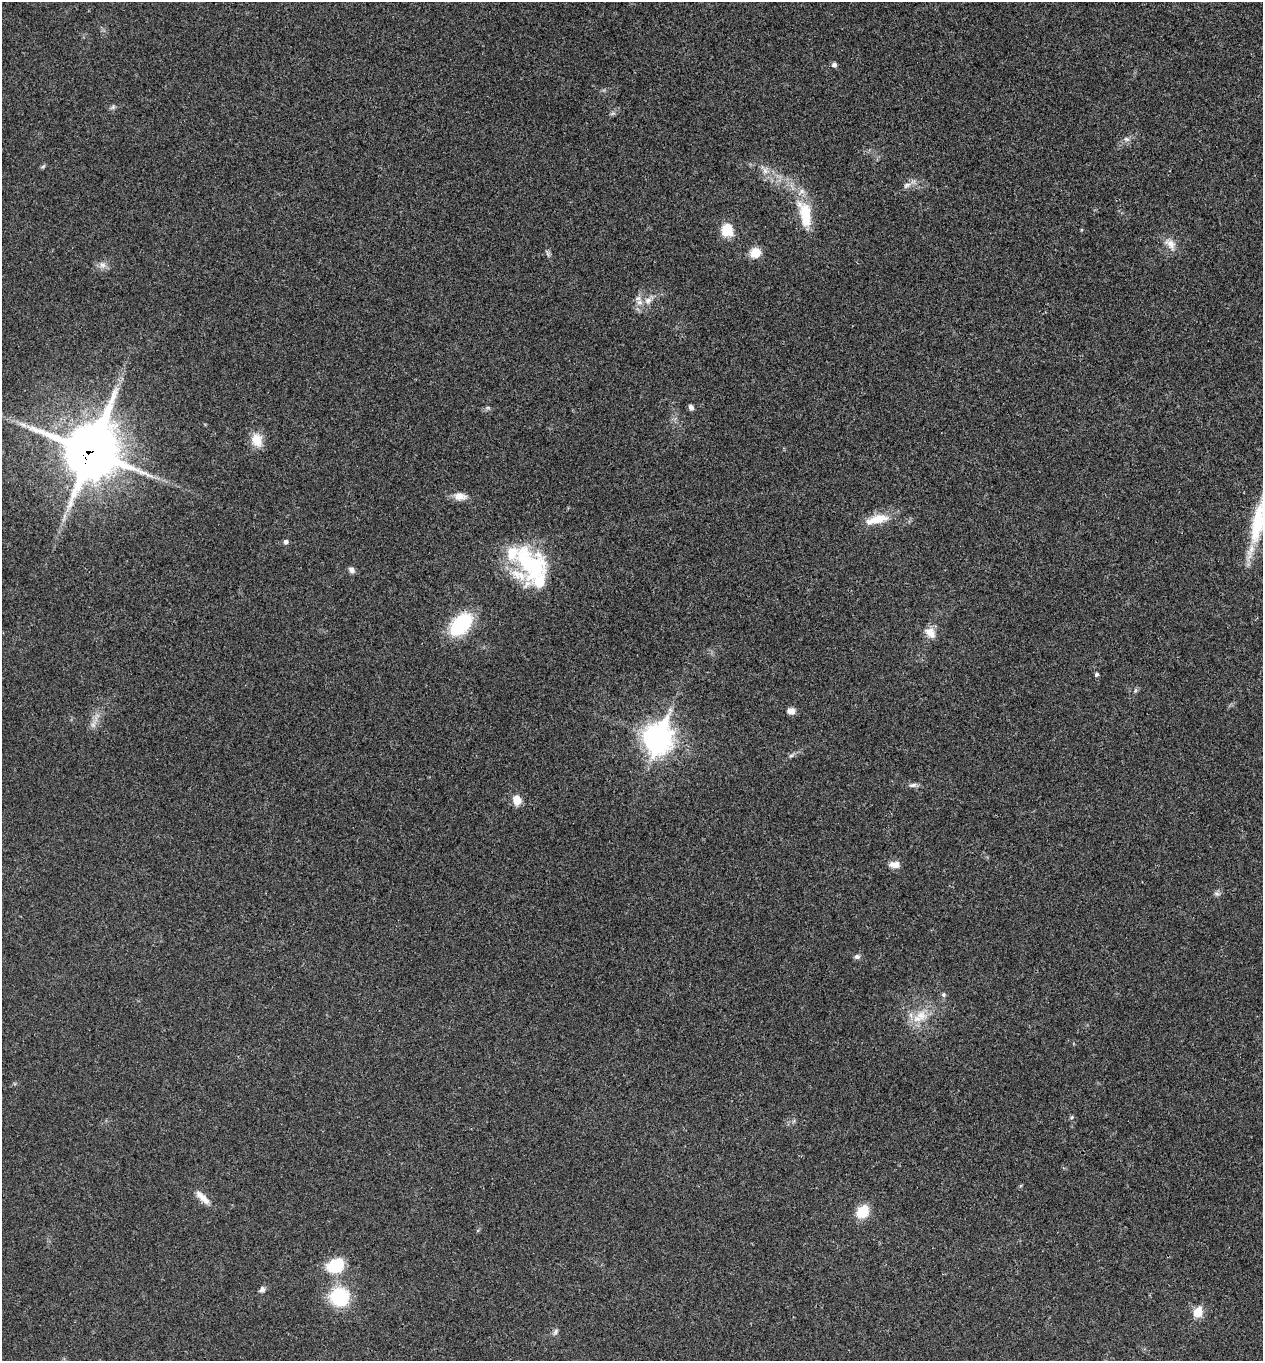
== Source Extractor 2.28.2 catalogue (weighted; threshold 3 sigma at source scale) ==
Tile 6 of 4 x 4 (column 2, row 2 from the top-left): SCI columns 1489-2749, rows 2819-4177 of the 5629 x 5638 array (HDU 1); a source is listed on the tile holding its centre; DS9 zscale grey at full resolution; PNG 1265 x 1363 px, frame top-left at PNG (2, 2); no overlay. Shown black and unused: <1% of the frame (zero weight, under 3 of 4 exposures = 8% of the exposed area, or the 3 px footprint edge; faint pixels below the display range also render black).
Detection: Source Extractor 2.28.2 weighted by HDU 2 'WHT'; one run over the whole footprint, this tile lists its part. Background 0.0234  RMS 0.0034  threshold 0.0154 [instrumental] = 3 sigma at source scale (4.5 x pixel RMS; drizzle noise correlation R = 1.50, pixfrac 1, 0.05/0.05 arcsec/px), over >= 5 px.
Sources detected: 47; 3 inside a brighter listed object's ellipse — not listed separately; the other 44 listed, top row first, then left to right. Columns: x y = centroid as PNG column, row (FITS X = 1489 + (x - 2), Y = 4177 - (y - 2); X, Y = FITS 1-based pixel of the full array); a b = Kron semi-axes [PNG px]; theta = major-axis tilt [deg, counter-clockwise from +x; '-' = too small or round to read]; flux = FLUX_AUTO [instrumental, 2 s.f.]
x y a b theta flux
834 65 7 6 - 0.85
113 107 7 5 48 0.65
1126 139 8 5 -26 0.9
765 171 10 6 -71 1.6
907 185 12 7 29 1.6
805 214 36 15 -78 12
727 230 15 13 -82 6.1
1170 244 17 11 -44 3.2
547 253 9 4 -71 0.66
755 253 12 11 - 4.4
102 265 9 9 - 1.7
648 300 10 8 17 2
691 407 7 5 -49 1.1
488 408 6 4 -19 0.52
257 440 18 13 -74 5
91 451 23 20 71 1300
460 496 17 10 -11 3
877 519 32 10 15 7
1258 520 67 15 76 20
285 542 6 5 - 0.87
530 564 51 31 -49 34
351 570 8 7 - 1.3
461 624 31 19 46 18
930 633 16 11 -45 3.3
1096 674 5 4 - 0.68
791 711 8 7 - 2.3
93 725 7 5 -44 0.93
658 738 14 11 74 260
791 756 7 4 1 0.61
913 785 12 5 12 1.1
517 800 11 9 -77 3.6
894 864 13 8 -2 2.4
1216 894 8 6 -20 0.83
857 957 8 6 12 0.97
943 995 6 6 - 0.71
921 1016 17 16 - 6.4
1071 1117 6 4 88 0.47
203 1197 23 7 -44 3
863 1212 15 12 51 6.6
336 1266 16 13 25 14
262 1289 8 7 - 1
339 1297 21 20 - 19
1198 1312 6 6 - 12
555 1332 8 6 60 0.86
Overlapping masked pixels (flux is a lower limit): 1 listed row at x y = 91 451
Isophote crosses this tile's border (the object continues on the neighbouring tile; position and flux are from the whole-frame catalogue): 1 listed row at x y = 1258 520